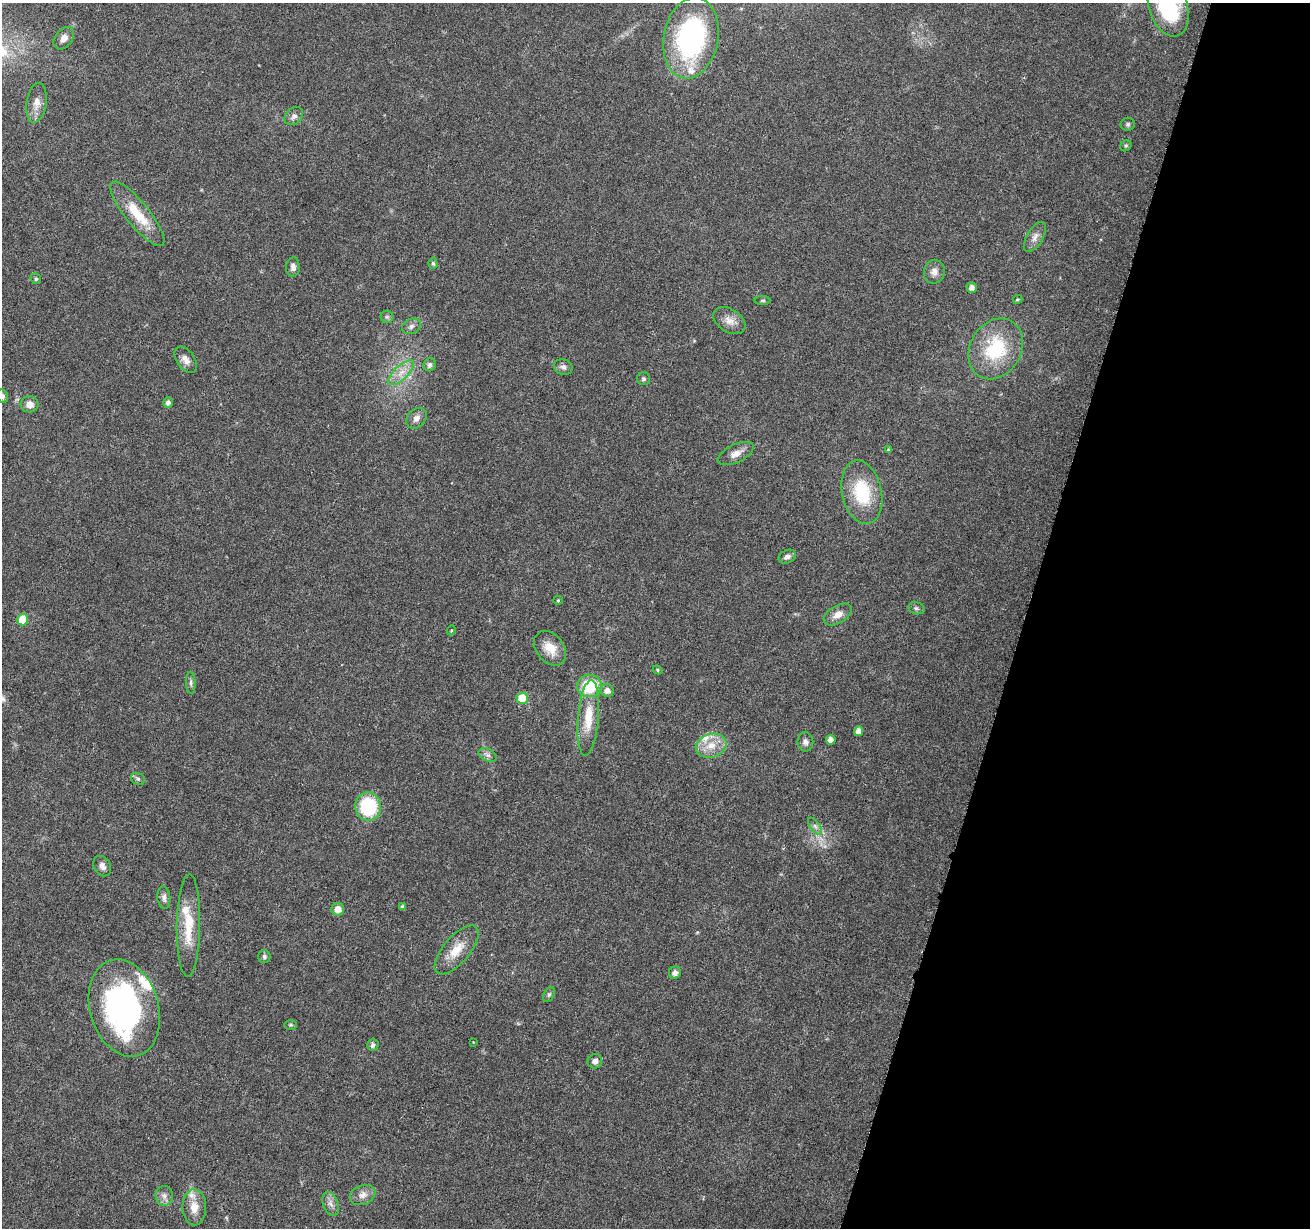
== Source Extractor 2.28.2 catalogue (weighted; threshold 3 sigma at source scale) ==
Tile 8 of 4 x 4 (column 4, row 2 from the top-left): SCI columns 3923-5230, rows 2672-3897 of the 5239 x 5405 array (HDU 1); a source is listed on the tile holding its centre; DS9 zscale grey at full resolution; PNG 1312 x 1230 px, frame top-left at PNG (2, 3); each listed source drawn as its Kron ellipse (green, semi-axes under 4 px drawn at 4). Shown black and unused: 22% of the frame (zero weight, under 3 of 6 exposures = <1% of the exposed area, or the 3 px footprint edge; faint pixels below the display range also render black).
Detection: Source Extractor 2.28.2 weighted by HDU 2 'WHT'; one run over the whole footprint, this tile lists its part. Background 0.0128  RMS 0.0022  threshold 0.00881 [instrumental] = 3 sigma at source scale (4.09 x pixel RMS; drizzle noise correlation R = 1.36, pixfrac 0.8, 0.0396/0.0396 arcsec/px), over >= 5 px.
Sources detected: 78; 1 inside a brighter object's white glare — neither listed nor drawn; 6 inside a brighter listed object's ellipse — not listed separately; the other 71 listed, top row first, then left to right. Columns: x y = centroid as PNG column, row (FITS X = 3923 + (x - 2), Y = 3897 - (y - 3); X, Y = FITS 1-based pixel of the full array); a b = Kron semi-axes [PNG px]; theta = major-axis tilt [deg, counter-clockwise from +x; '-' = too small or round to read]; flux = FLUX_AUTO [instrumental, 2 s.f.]
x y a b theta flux
1168 7 30 19 -72 18
64 38 12 8 52 1.5
691 38 41 27 79 36
37 103 20 10 82 2.1
294 116 10 7 44 1
1128 124 7 6 - 0.41
1126 146 6 5 - 0.3
137 214 40 12 -51 6.7
1035 237 17 8 59 1.4
433 263 5 4 - 0.36
293 267 9 7 88 0.91
934 272 12 10 80 1.2
36 279 5 5 - 0.36
972 288 5 5 - 1.1
1017 299 5 3 - 0.25
763 300 8 4 0 0.31
387 317 6 6 - 0.4
729 321 17 11 -32 2
411 326 10 7 22 0.78
996 349 32 25 60 12
186 360 15 9 -55 1.4
430 365 6 6 - 0.77
563 367 9 7 -22 0.76
401 373 16 7 44 2.1
644 379 6 6 - 0.44
2 396 7 5 -65 0.6
168 402 5 5 - 0.74
30 404 9 8 - 1.5
416 418 11 9 49 1.3
888 450 4 4 - 0.27
736 454 19 9 25 1.7
862 492 32 20 -78 11
787 557 9 6 29 0.88
558 600 5 4 - 0.24
916 608 8 6 -15 0.49
838 614 15 9 31 1.8
23 620 6 5 - 5.6
451 630 5 4 - 0.22
550 648 19 13 -52 3.3
657 670 5 4 - 0.27
191 683 11 5 -88 0.55
589 686 12 11 - 9.7
607 690 6 6 - 1.2
522 698 5 5 - 6.3
588 718 38 10 85 5.1
859 731 5 4 - 1.4
831 740 5 5 - 1.3
805 742 9 8 - 0.8
711 746 16 11 16 3.1
488 755 9 6 -27 0.71
138 779 7 5 -28 0.44
368 806 14 13 - 13
815 826 10 5 -54 0.65
102 866 11 8 -59 1.1
164 898 11 6 -83 0.87
402 907 4 4 - 0.41
338 909 6 6 - 1.7
188 925 51 11 89 6.6
457 950 30 13 49 4
264 957 6 6 - 0.46
675 973 6 6 - 0.97
549 994 8 5 63 0.42
124 1008 50 34 -74 49
291 1025 6 4 0 0.29
473 1042 2 2 - 0.13
373 1045 6 5 - 0.65
595 1061 7 7 - 0.92
363 1195 13 9 23 1.4
164 1196 10 9 - 1.1
331 1204 12 7 -71 1.1
194 1207 18 12 -89 2.7
Isophote crosses this tile's border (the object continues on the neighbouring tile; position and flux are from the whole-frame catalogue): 2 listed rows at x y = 1168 7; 2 396